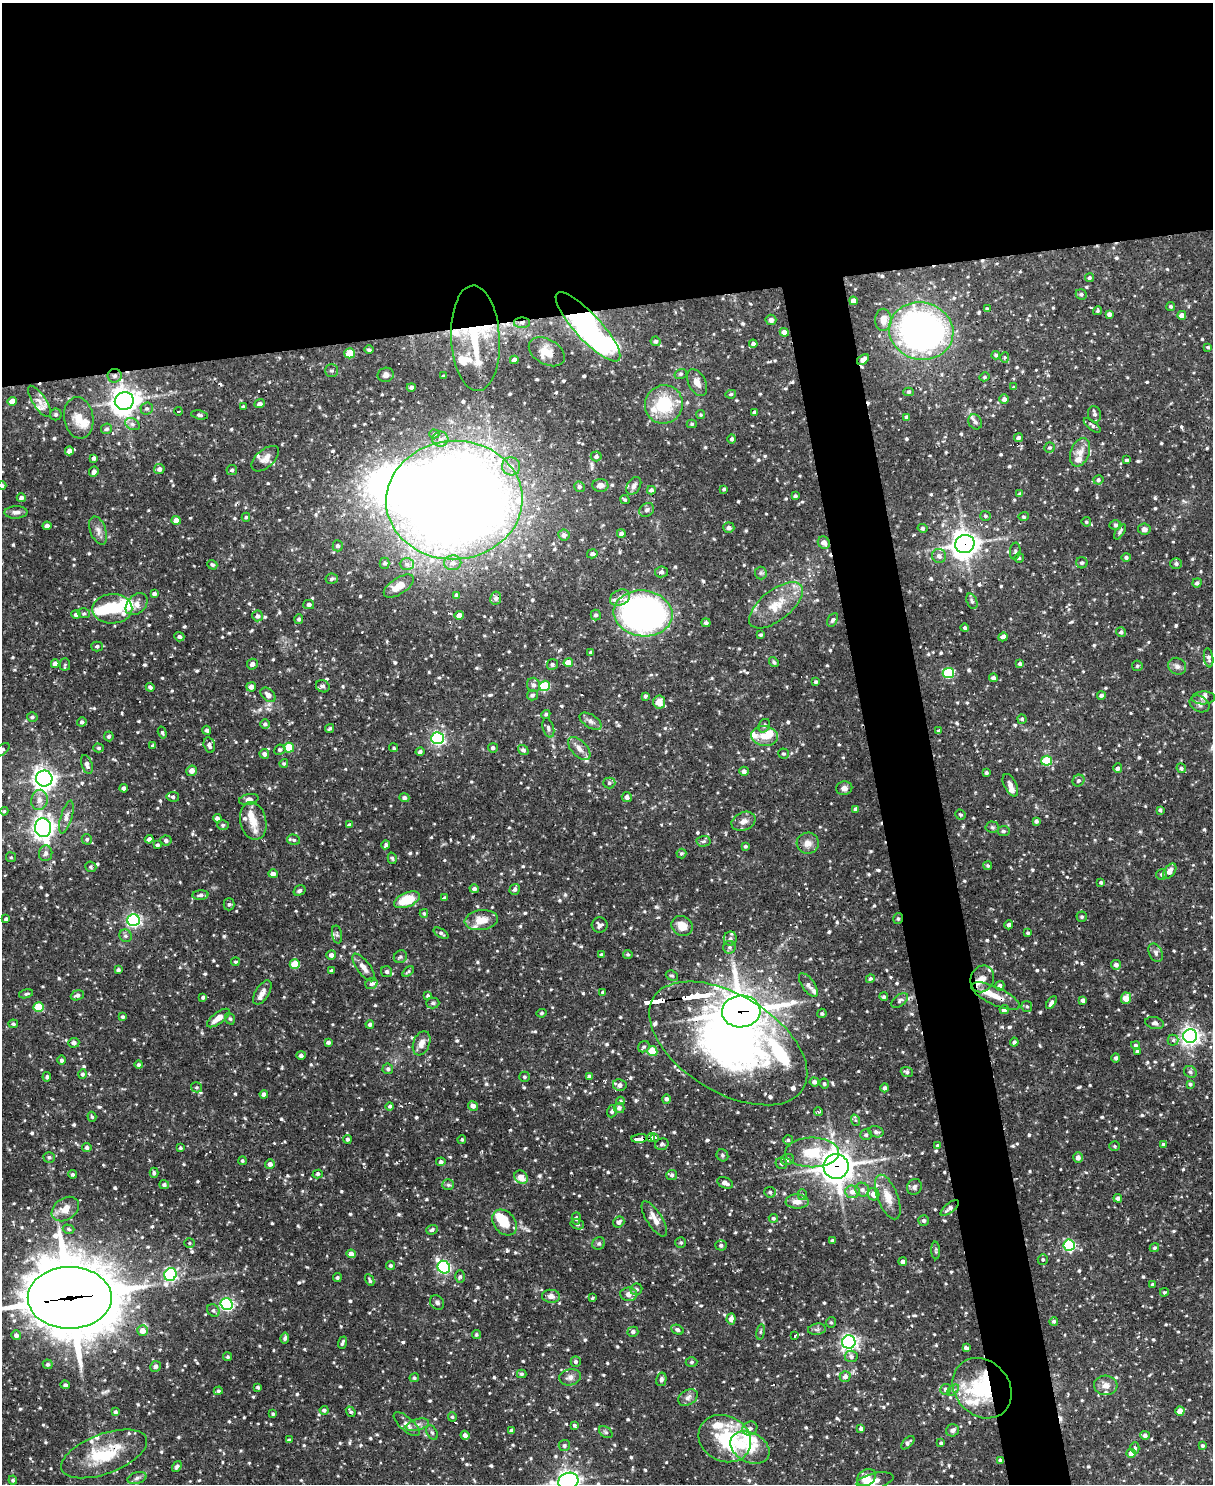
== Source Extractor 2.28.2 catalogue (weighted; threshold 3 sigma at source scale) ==
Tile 2 of 4 x 3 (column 2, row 1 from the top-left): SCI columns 1212-2422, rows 3210-4691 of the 4844 x 4825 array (HDU 1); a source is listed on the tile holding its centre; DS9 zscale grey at full resolution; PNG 1215 x 1486 px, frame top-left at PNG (2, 3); each listed source drawn as its Kron ellipse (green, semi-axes under 4 px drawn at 4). Shown black and unused: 25% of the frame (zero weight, under 2 of 3 exposures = <1% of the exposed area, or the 3 px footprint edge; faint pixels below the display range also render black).
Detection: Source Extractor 2.28.2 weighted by HDU 2 'WHT'; one run over the whole footprint, this tile lists its part. Background 0.0908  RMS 0.003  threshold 0.0137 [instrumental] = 3 sigma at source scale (4.5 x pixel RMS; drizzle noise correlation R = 1.50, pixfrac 1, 0.05/0.05 arcsec/px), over >= 5 px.
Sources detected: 985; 8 inside a brighter object's white glare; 13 cosmic-ray / hot-pixel residue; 2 long thin detections or spike segments (spike, bleed or trail) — neither listed nor drawn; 50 inside a brighter listed object's ellipse — not listed separately; of the other 912, all 500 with FLUX_AUTO >= 0.469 (the completeness limit of this list) listed and drawn (412 fainter detections not listed), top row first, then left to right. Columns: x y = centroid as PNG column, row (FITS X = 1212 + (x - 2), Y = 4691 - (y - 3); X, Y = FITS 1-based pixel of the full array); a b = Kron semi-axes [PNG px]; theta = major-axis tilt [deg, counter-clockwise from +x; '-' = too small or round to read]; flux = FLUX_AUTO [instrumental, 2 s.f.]
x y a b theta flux
1089 278 4 4 - 0.61
1081 294 6 5 - 0.65
853 301 4 4 - 2.3
1171 306 4 4 - 0.52
987 309 4 4 - 0.63
1097 311 4 4 - 0.49
1109 314 4 4 - 1.2
1182 315 4 4 - 1.8
771 320 5 5 - 1
883 320 11 8 90 3
522 323 8 5 0 1
588 327 45 13 -47 120
921 331 32 28 -14 110
784 332 4 4 - 1.4
475 338 53 24 -87 25
656 341 5 5 - 0.74
753 344 4 4 - 1.1
1208 347 4 4 - 0.49
369 350 5 4 - 0.65
547 352 19 12 -29 4.1
350 353 5 5 - 6.8
996 355 4 4 - 0.48
1005 358 5 4 - 0.5
514 360 4 4 - 1.3
863 360 6 4 35 1.5
332 371 6 6 - 0.76
681 374 6 5 - 0.47
386 375 8 7 - 1.3
115 376 7 7 - 1.1
444 376 4 3 - 0.52
984 377 5 4 - 0.53
697 383 14 8 -63 2.4
411 387 4 4 - 0.73
1014 387 4 3 - 0.54
909 392 5 4 - 0.61
731 394 5 4 - 0.52
1004 399 5 4 - 1.2
12 401 4 4 - 2.5
39 401 18 7 -56 2.3
124 401 9 8 - 290
260 404 5 4 - 1.1
664 404 19 19 - 15
243 407 3 3 - 0.49
147 408 6 6 - 0.68
178 411 4 2 - 0.6
755 412 4 4 - 0.98
56 414 6 6 - 0.75
1095 414 8 6 -77 1.2
199 415 8 4 -10 0.66
701 415 4 4 - 0.5
907 417 4 3 - 0.83
79 418 21 14 -81 4.6
975 422 8 6 -58 1
132 424 8 5 -28 1
692 424 5 4 - 0.47
1092 425 10 4 -38 0.74
106 429 5 5 - 0.64
434 434 5 4 - 0.48
1018 438 4 4 - 0.91
440 439 8 7 - 1.4
732 439 4 4 - 0.58
1049 447 5 5 - 0.59
69 451 4 4 - 1.8
1080 452 15 9 70 2.7
596 456 5 5 - 0.8
94 458 4 4 - 0.88
265 459 16 9 41 2.2
1127 460 4 3 - 0.59
511 466 9 9 - 2.3
159 469 5 5 - 1.2
232 470 5 5 - 0.68
94 472 5 4 - 0.93
1098 480 5 4 - 0.82
600 485 8 6 2 1.6
2 486 4 4 - 0.65
634 486 9 6 58 1.2
579 487 5 5 - 0.73
724 489 3 3 - 0.58
651 490 4 4 - 0.89
1020 494 4 4 - 0.49
795 496 4 3 - 0.65
21 498 4 4 - 0.94
454 500 68 59 4 630
625 500 5 3 - 0.49
647 510 8 6 36 0.88
16 512 11 6 2 1.3
985 516 5 5 - 0.6
1023 516 5 4 - 0.49
246 517 4 4 - 0.47
176 520 4 4 - 2.8
1086 522 5 4 - 0.47
1115 525 6 4 -1 0.61
47 526 4 3 - 1
729 528 5 5 - 0.88
922 528 5 4 - 0.66
1144 529 6 5 - 1
98 530 15 8 -70 1.8
1120 532 8 4 58 0.72
621 533 4 4 - 1.2
564 535 6 5 - 1.1
824 543 6 5 - 1.8
965 544 10 9 - 280
338 546 5 5 - 0.82
1015 551 8 5 82 0.66
592 554 5 4 - 0.97
939 556 7 7 - 1.4
1126 557 4 4 - 0.7
1019 558 5 5 - 0.5
385 563 5 5 - 0.7
453 563 8 7 - 1.4
1082 563 6 5 - 0.82
1176 563 6 5 - 0.76
407 564 7 6 - 1
212 565 5 4 - 0.59
661 572 7 5 9 0.95
761 573 6 6 - 0.63
332 579 6 5 - 0.71
1197 583 5 4 - 0.76
399 586 17 8 33 3.3
154 594 4 4 - 0.98
456 595 4 3 - 0.75
496 598 7 5 81 0.88
620 598 10 7 25 2.3
972 601 8 5 -68 0.72
137 604 13 9 46 2.2
309 604 5 4 - 0.8
776 605 32 15 38 8.6
112 609 20 14 1 9.6
84 613 6 5 - 0.54
643 613 29 23 -7 110
76 615 5 4 - 0.86
459 615 4 4 - 2.1
596 615 5 5 - 0.78
258 616 5 5 - 1.2
299 619 5 4 - 0.68
833 620 7 4 62 0.7
706 623 4 4 - 0.78
965 628 4 4 - 0.71
1121 632 5 5 - 0.72
761 635 4 3 - 0.49
179 637 5 4 - 0.81
1003 637 5 4 - 1.5
97 646 5 5 - 0.69
591 652 4 3 - 0.51
1209 658 9 4 -81 1
774 662 5 4 - 0.54
568 663 5 4 - 3.9
55 664 4 4 - 1.5
65 664 6 5 - 0.55
252 664 5 5 - 1.3
552 664 5 5 - 0.72
1020 664 4 3 - 0.8
1137 666 5 5 - 0.52
1177 666 9 8 - 1.4
948 673 5 5 - 23
993 678 4 4 - 1
815 682 4 3 - 0.56
533 685 7 6 - 1.2
323 686 7 6 - 0.89
545 686 5 5 - 17
150 687 4 3 - 0.61
251 687 5 4 - 1.2
268 695 9 5 -42 1.7
532 695 5 5 - 0.8
1101 695 4 4 - 0.76
645 696 4 4 - 0.65
1203 698 12 6 3 1.5
659 702 6 6 - 3.4
1200 704 10 7 -27 1.4
546 714 5 4 - 0.59
32 717 5 5 - 0.77
1022 719 5 4 - 0.56
591 721 12 6 -33 1.3
82 722 4 4 - 0.8
265 724 5 4 - 0.76
764 726 7 5 62 0.72
330 728 5 3 - 0.5
548 728 10 5 -73 0.89
207 730 4 4 - 0.77
938 731 3 3 - 0.61
162 732 6 4 -73 0.55
109 736 5 5 - 0.65
764 736 13 10 -6 3.7
437 738 6 6 - 69
209 745 8 5 -76 1.1
153 746 4 3 - 0.71
99 748 5 4 - 0.58
289 748 5 5 - 11
394 748 4 4 - 0.47
493 748 5 5 - 0.8
579 748 14 7 -47 2
2 750 9 5 37 0.92
280 750 6 5 - 0.69
523 750 5 4 - 0.81
420 752 4 4 - 0.86
264 754 5 5 - 1.1
783 754 5 5 - 0.52
1047 761 5 5 - 15
284 763 4 4 - 0.51
87 765 10 5 -71 1.5
1118 768 4 4 - 0.96
1181 768 5 4 - 0.63
192 771 5 5 - 2.2
744 771 4 4 - 1.2
986 773 3 3 - 0.68
44 779 8 8 - 180
1078 781 6 5 - 0.72
609 783 6 5 - 0.64
1010 785 12 6 -63 1.6
124 788 4 4 - 1.3
844 788 8 7 - 1.3
173 797 6 5 - 0.8
627 797 5 5 - 1.1
404 798 5 4 - 0.98
249 799 10 5 12 1.2
39 800 10 8 77 2
856 809 4 4 - 1.1
1160 810 4 3 - 0.54
4 811 4 4 - 0.53
960 815 5 5 - 0.47
66 817 17 5 73 1.7
217 818 4 4 - 1.2
253 821 19 13 -77 4.7
744 821 12 9 24 1.9
1036 821 4 4 - 0.76
223 825 6 5 - 0.48
349 825 4 3 - 0.99
992 827 7 5 -2 0.61
43 828 9 8 - 180
1003 831 6 5 - 0.75
87 839 5 5 - 0.55
149 839 4 4 - 1
166 840 5 5 - 0.77
294 840 6 5 - 0.68
704 841 7 5 3 0.62
808 843 11 10 - 2.4
157 845 4 3 - 0.64
386 845 4 3 - 0.93
745 846 4 3 - 0.53
46 853 8 6 85 1
681 853 5 4 - 0.51
11 857 5 5 - 0.49
392 858 6 4 -74 0.56
988 866 4 4 - 0.49
91 867 6 5 - 0.51
1170 871 8 5 54 2.2
273 874 4 4 - 1.7
1162 874 5 5 - 0.69
1101 882 4 3 - 0.59
474 889 5 4 - 0.86
515 889 6 5 - 0.96
299 891 6 5 - 0.7
200 895 8 4 5 0.87
444 898 4 3 - 0.53
407 900 14 7 22 8.8
229 904 6 5 - 0.64
424 913 4 4 - 0.51
1082 917 5 5 - 0.57
6 919 4 3 - 0.69
898 919 5 4 - 0.52
133 920 6 6 - 74
481 920 16 10 7 4.4
600 925 8 7 - 1.3
1009 925 4 4 - 0.95
682 926 11 9 -35 3.9
441 933 8 4 -31 0.65
1028 933 4 4 - 0.55
337 935 9 5 -79 0.73
126 936 6 6 - 0.75
730 939 7 6 - 0.87
729 947 6 6 - 0.66
1156 953 10 6 -63 1.1
628 954 5 4 - 0.53
331 955 5 4 - 1.3
601 955 4 4 - 0.6
400 957 7 6 - 0.69
235 962 4 4 - 0.51
295 964 5 4 - 8.1
1116 965 5 4 - 1.3
364 967 16 6 -53 2
118 970 4 3 - 0.77
332 971 4 3 - 0.7
408 971 7 3 35 0.47
387 972 5 5 - 0.87
672 976 6 5 - 0.62
870 979 4 4 - 0.58
982 979 14 11 67 2.6
371 984 6 5 - 0.85
808 985 13 6 -55 1.4
1000 986 4 4 - 1.1
603 992 4 4 - 0.57
262 993 13 7 58 1.7
26 994 7 4 14 0.54
77 995 6 5 - 1
428 995 4 4 - 0.59
996 996 26 9 -25 4.4
203 997 4 4 - 0.61
884 997 4 4 - 0.59
1126 998 6 5 - 3.9
900 1000 9 5 37 0.83
1083 1000 4 4 - 1.1
433 1003 6 5 - 0.65
1051 1003 7 4 53 1.1
1027 1006 5 5 - 0.56
39 1007 5 5 - 11
1004 1010 5 4 - 1.5
741 1011 19 16 5 610
542 1013 5 4 - 0.53
822 1013 4 4 - 0.6
123 1017 4 3 - 0.67
218 1018 13 5 37 3.2
230 1019 6 4 -71 0.54
1155 1023 9 6 -14 0.84
13 1024 5 4 - 0.57
370 1024 4 4 - 0.82
1190 1036 7 7 - 140
1173 1040 5 5 - 0.63
328 1042 4 3 - 0.82
1014 1042 4 3 - 0.7
74 1043 5 5 - 0.86
422 1043 13 8 69 2.2
728 1043 88 48 -31 120
1136 1045 4 4 - 0.63
644 1047 6 5 - 0.63
652 1051 5 5 - 9.3
1137 1051 3 3 - 0.51
301 1055 5 4 - 0.91
1116 1058 4 4 - 0.69
62 1060 4 4 - 0.66
139 1065 4 4 - 0.64
388 1069 5 5 - 0.77
907 1072 6 5 - 0.72
1190 1072 6 5 - 0.83
82 1074 5 4 - 0.64
589 1076 3 3 - 0.6
47 1077 5 4 - 0.56
524 1077 5 5 - 0.56
814 1082 4 4 - 1
824 1084 5 5 - 0.58
1190 1084 4 4 - 0.6
620 1085 7 6 - 1.4
197 1087 6 5 - 0.48
885 1088 4 4 - 0.91
264 1094 4 4 - 1
666 1099 4 4 - 0.81
621 1101 4 3 - 0.58
390 1106 4 4 - 0.71
473 1106 5 4 - 1.4
619 1108 5 5 - 1.1
612 1111 6 4 71 0.64
818 1111 4 3 - 0.6
92 1117 5 4 - 0.49
855 1120 6 4 -72 0.48
876 1132 8 5 -15 0.9
866 1135 6 5 - 0.71
651 1137 4 3 - 14
655 1137 4 3 - 15
347 1139 4 4 - 0.74
640 1139 8 3 5 33
462 1140 4 4 - 0.5
788 1140 5 5 - 0.54
662 1144 7 5 18 0.72
1163 1144 4 3 - 0.47
937 1145 4 4 - 0.53
1115 1146 5 5 - 0.49
87 1147 5 4 - 0.87
180 1148 3 3 - 0.53
812 1152 27 15 0 9.6
722 1155 6 5 - 0.64
49 1157 6 5 - 0.58
1078 1158 5 5 - 1.5
787 1159 6 5 - 0.94
242 1161 4 4 - 0.5
441 1162 4 4 - 0.72
781 1163 6 5 - 0.73
270 1164 5 5 - 1.3
836 1166 12 12 - 390
154 1173 5 4 - 0.71
73 1174 4 4 - 0.59
318 1174 5 4 - 0.58
672 1175 5 5 - 0.66
521 1177 7 6 - 3.7
725 1183 8 5 -24 1.7
164 1185 5 4 - 0.74
448 1185 6 5 - 0.6
914 1187 8 7 - 0.99
862 1190 7 6 - 1.1
770 1192 6 5 - 0.73
852 1192 7 6 - 2.4
873 1194 6 5 - 2.2
802 1195 5 4 - 0.65
888 1197 24 10 -69 4.6
1118 1198 4 4 - 0.88
797 1202 11 7 -2 2.6
950 1208 11 5 38 1.3
65 1209 15 10 36 3.7
576 1218 6 4 88 0.72
773 1218 4 4 - 0.63
654 1219 20 7 -58 2.8
924 1221 5 5 - 0.84
505 1222 14 10 -49 6.2
619 1222 6 5 - 1.2
577 1224 7 5 -15 0.62
68 1229 6 4 -17 0.57
432 1230 6 4 21 0.63
833 1241 4 4 - 0.88
189 1243 5 5 - 0.6
599 1243 7 6 - 0.62
681 1243 5 5 - 0.56
721 1245 5 5 - 0.78
1069 1245 6 5 - 37
1154 1248 5 4 - 0.57
936 1250 9 4 -88 0.52
351 1254 4 4 - 2
1043 1259 5 5 - 0.55
903 1261 4 4 - 1.2
390 1266 5 4 - 0.77
444 1267 6 6 - 58
170 1275 7 6 - 58
460 1277 6 5 - 0.62
337 1278 4 4 - 0.69
370 1280 6 3 -62 0.51
1153 1284 4 4 - 0.67
636 1289 6 5 - 0.75
1164 1292 4 4 - 0.49
629 1294 8 6 -3 2
551 1296 9 6 -4 1.6
70 1298 42 31 0 2200
592 1298 4 3 - 0.77
437 1302 7 7 - 0.78
227 1304 6 6 - 62
213 1310 7 5 -47 0.81
731 1319 5 4 - 2.1
1054 1321 4 4 - 0.51
831 1322 5 4 - 0.49
817 1329 9 5 8 0.78
677 1330 6 4 -24 0.97
142 1331 5 5 - 3.1
633 1332 5 5 - 0.89
761 1332 8 4 82 0.55
476 1334 4 4 - 0.54
16 1335 5 4 - 1.1
795 1336 3 3 - 19
285 1338 5 4 - 0.74
849 1342 7 6 - 100
342 1343 6 3 69 0.67
966 1348 4 3 - 0.95
851 1356 6 5 - 1
228 1357 4 4 - 0.54
576 1362 5 5 - 0.78
691 1362 6 5 - 0.67
48 1364 5 5 - 0.76
155 1366 5 5 - 0.89
522 1374 5 4 - 0.55
570 1377 11 8 13 1.8
845 1377 5 5 - 1.5
414 1378 5 4 - 0.54
661 1379 7 5 77 0.78
65 1385 4 4 - 0.74
1106 1385 12 10 -4 2.1
258 1387 3 3 - 0.6
982 1388 32 27 -48 21
945 1389 5 5 - 0.9
953 1390 7 4 45 0.53
218 1391 5 4 - 0.56
688 1397 10 7 32 1.4
324 1410 4 4 - 0.77
1180 1411 4 4 - 4
115 1412 4 4 - 0.73
351 1412 5 3 - 0.57
273 1414 4 3 - 0.5
452 1417 5 4 - 0.55
407 1424 16 7 -42 1.8
417 1425 12 5 15 1.4
574 1425 3 3 - 1.3
750 1429 8 6 30 1.3
861 1429 4 3 - 0.8
512 1430 4 4 - 0.99
952 1430 7 6 - 1.1
432 1432 7 5 -62 0.64
606 1432 8 5 -36 0.59
465 1435 5 4 - 1.4
1145 1435 5 4 - 1.1
725 1439 27 22 -27 14
289 1440 4 3 - 0.72
908 1443 8 4 45 1
941 1443 4 4 - 0.51
564 1446 5 5 - 0.72
1202 1446 4 4 - 0.62
750 1448 21 14 -28 6.1
1135 1448 5 4 - 0.5
1131 1453 5 4 - 2.4
104 1454 45 20 20 17
1000 1460 3 3 - 0.61
177 1467 6 3 55 0.81
137 1478 10 5 16 1
866 1478 10 7 35 2.9
13 1480 4 4 - 0.58
568 1481 10 8 17 150
875 1481 19 7 12 2.8
Overlapping masked pixels (flux is a lower limit): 21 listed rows (the first 20) at x y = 522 323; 588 327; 921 331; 475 338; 863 360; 115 376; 454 500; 824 543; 965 544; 776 605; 898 919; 996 996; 741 1011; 728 1043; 651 1137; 640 1139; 836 1166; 70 1298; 982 1388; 104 1454
Isophote crosses this tile's border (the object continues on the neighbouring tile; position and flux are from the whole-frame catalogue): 4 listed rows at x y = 2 486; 2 750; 70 1298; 568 1481